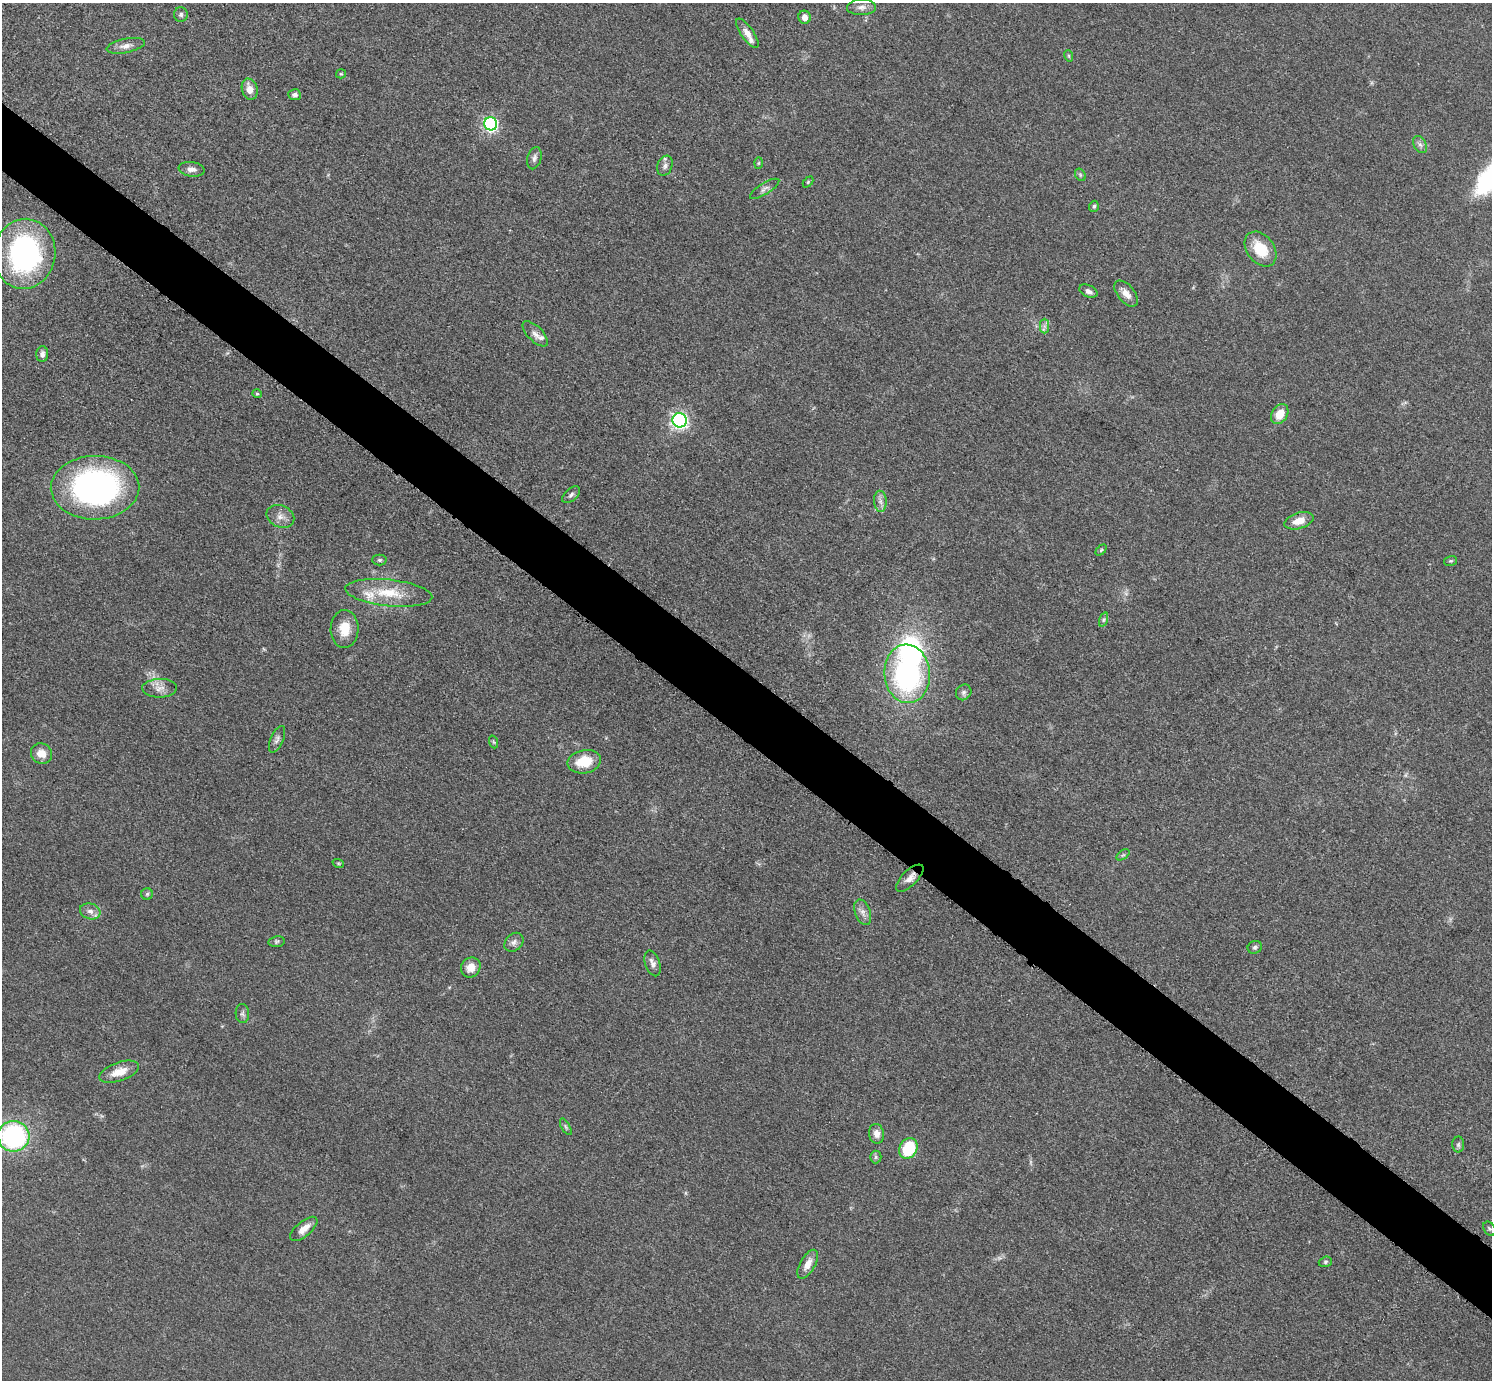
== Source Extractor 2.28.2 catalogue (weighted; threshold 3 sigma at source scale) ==
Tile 6 of 4 x 4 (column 2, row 2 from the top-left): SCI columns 1502-2991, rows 2919-4296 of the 5978 x 5981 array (HDU 1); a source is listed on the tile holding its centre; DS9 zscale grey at full resolution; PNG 1494 x 1382 px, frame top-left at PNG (2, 3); each listed source drawn as its Kron ellipse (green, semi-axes under 4 px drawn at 4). Shown black and unused: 5% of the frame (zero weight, under 3 of 5 exposures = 1% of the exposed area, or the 3 px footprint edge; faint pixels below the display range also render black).
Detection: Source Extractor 2.28.2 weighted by HDU 2 'WHT'; one run over the whole footprint, this tile lists its part. Background 0.0533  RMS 0.0058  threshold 0.026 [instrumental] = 3 sigma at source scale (4.5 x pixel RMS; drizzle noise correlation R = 1.50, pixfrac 1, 0.05/0.05 arcsec/px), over >= 5 px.
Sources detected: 75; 1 too faint to see at this stretch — neither listed nor drawn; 4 inside a brighter listed object's ellipse — not listed separately; the other 70 listed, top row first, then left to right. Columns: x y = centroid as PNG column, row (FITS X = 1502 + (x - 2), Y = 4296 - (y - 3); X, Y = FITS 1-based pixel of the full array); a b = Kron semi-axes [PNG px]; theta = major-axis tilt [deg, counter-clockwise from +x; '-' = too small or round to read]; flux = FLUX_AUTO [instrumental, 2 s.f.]
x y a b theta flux
861 7 14 8 1 3.4
181 14 7 7 - 1.5
804 17 6 6 - 3.4
747 33 17 6 -55 4.4
126 46 19 7 11 3.9
1069 56 6 3 -72 0.75
341 74 5 4 - 0.64
250 89 11 7 -73 5.6
295 95 6 5 - 1.7
491 124 6 6 - 110
1420 145 9 6 -62 2
534 158 11 7 75 2.3
759 163 6 4 88 0.68
665 166 10 7 70 2.3
192 169 13 7 -8 3.2
1080 175 7 5 -60 0.96
808 182 6 4 46 0.69
765 189 17 5 32 2.3
1094 206 5 5 - 1.1
1261 249 19 13 -52 17
24 254 35 31 81 120
1088 291 10 5 -25 2.5
1126 294 15 8 -50 4.9
1044 326 7 4 -90 1.5
535 334 16 7 -45 3.2
42 354 8 6 88 2.3
257 394 5 4 - 0.65
1280 414 11 8 58 9.6
680 420 7 7 - 160
95 488 44 32 1 160
571 495 10 6 42 1.8
880 501 10 6 -87 2.6
280 516 14 11 -23 4.6
1299 521 15 8 17 7.1
1101 550 6 4 45 0.82
379 560 7 5 -1 1.2
1451 561 6 5 - 0.85
389 593 43 13 -6 21
1103 620 7 3 71 0.98
345 629 19 14 88 11
907 674 29 22 -85 120
159 688 17 9 1 5
964 692 8 7 - 1.8
277 739 14 6 66 2.2
494 742 6 4 -70 0.88
41 754 11 10 - 6.5
584 762 17 11 11 15
1123 855 7 4 36 0.9
338 863 6 3 -19 0.61
910 878 17 7 45 4.5
147 894 6 5 - 1
90 911 10 7 -18 3.3
863 912 13 7 -70 3.4
276 942 8 5 8 1.1
514 942 11 8 43 2.5
1255 947 7 6 - 1.3
652 963 13 7 -70 3.2
471 967 10 9 - 6.7
242 1013 9 7 -85 1.8
119 1072 21 9 19 8.8
566 1127 9 4 -60 1.1
876 1134 10 7 -79 4.1
13 1136 16 15 - 91
1458 1144 8 6 88 1.4
908 1149 11 8 62 26
876 1157 6 6 - 1.2
304 1229 16 7 40 5.5
1489 1229 8 5 -54 1.3
1325 1262 7 5 17 1.1
808 1264 16 7 60 6.2
Overlapping masked pixels (flux is a lower limit): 1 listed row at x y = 910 878
Isophote crosses this tile's border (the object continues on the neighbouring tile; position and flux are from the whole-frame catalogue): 1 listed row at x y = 13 1136